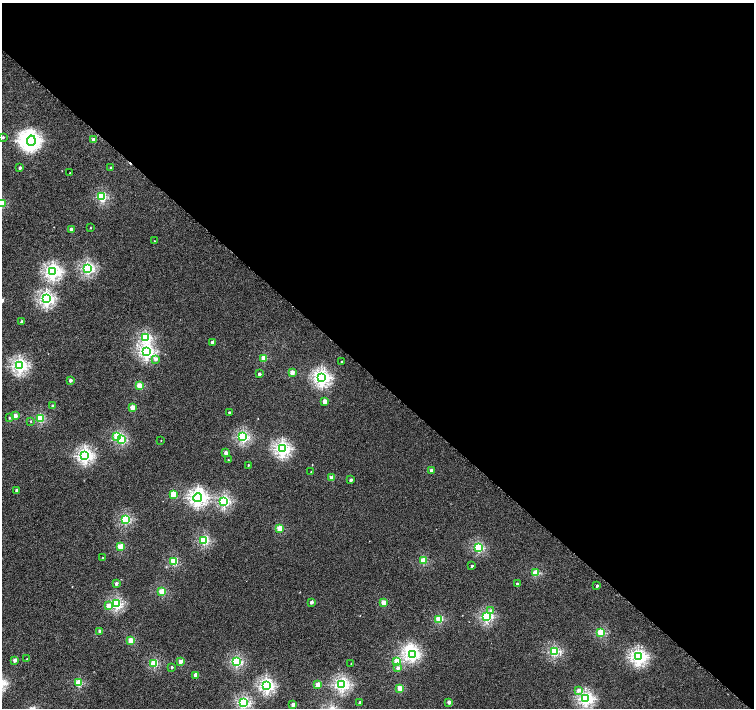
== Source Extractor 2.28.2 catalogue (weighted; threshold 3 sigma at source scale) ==
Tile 3 of 4 x 4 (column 3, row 1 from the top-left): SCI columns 3030-4532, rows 4480-5890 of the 6052 x 6055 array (HDU 1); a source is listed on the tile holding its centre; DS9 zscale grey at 2 x 2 block average (1 PNG px = mean of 2 x 2 image px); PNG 756 x 710 px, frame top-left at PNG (2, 3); each listed source drawn as its Kron ellipse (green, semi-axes under 4 px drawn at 4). Shown black and unused: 53% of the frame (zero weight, under 4 of 8 exposures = <1% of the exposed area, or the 3 px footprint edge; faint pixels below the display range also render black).
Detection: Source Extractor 2.28.2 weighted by HDU 2 'WHT'; one run over the whole footprint, this tile lists its part. Background 4.05e-04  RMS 0.0014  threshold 0.00554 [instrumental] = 3 sigma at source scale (4.09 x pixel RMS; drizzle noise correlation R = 1.36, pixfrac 0.8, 0.0396/0.0396 arcsec/px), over >= 5 px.
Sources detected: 102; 2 inside a brighter object's white glare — neither listed nor drawn; the other 100 listed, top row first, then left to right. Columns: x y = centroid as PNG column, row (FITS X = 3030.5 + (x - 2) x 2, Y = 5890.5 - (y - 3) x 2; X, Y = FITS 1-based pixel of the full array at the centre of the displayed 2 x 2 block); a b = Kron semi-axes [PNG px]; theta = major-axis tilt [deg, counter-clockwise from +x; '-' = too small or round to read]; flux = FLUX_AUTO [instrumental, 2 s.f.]
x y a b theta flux
3 137 3 2 - 0.33
94 140 3 2 - 2.6
31 141 5 4 - 45
110 167 2 2 - 0.28
20 168 2 2 - 0.59
70 173 2 2 - 0.09
102 197 3 3 - 16
2 204 3 3 - 8.4
90 228 2 2 - 0.14
71 229 2 2 - 1.5
154 241 2 2 - 0.11
87 268 3 3 - 29
53 272 4 4 - 44
46 299 4 3 - 38
22 322 2 2 - 0.84
145 338 4 3 - 19
213 342 2 2 - 1.4
146 352 4 3 - 36
264 358 3 2 - 5.1
156 359 3 3 - 0.87
342 362 2 2 - 0.53
19 366 4 3 - 40
292 372 3 2 - 3.5
259 374 2 2 - 0.87
321 378 4 4 - 50
70 380 2 2 - 1.1
139 386 3 2 - 6
325 401 3 2 - 2.9
53 406 2 2 - 0.64
132 407 3 2 - 4.2
229 412 2 2 - 0.46
15 416 3 2 - 3.1
9 418 3 2 - 0.24
40 418 3 3 - 13
31 421 2 2 - 0.16
117 436 3 3 - 12
243 437 3 3 - 25
121 440 3 3 - 11
161 440 2 2 - 0.092
282 449 4 3 - 44
226 453 2 2 - 1.9
85 455 4 4 - 41
228 460 2 2 - 0.13
248 465 2 2 - 0.22
432 470 2 2 - 2.1
311 472 2 2 - 0.13
332 478 2 2 - 2.9
351 480 2 2 - 0.99
17 490 2 2 - 1.1
173 494 3 2 - 6.4
198 497 4 4 - 52
224 501 3 3 - 27
125 519 3 3 - 17
280 528 3 2 - 7.2
204 540 3 3 - 17
120 547 3 2 - 6.8
478 547 3 3 - 18
103 558 2 2 - 0.17
423 561 3 2 - 8.4
174 562 3 3 - 11
472 566 2 2 - 0.53
536 573 3 2 - 8.4
116 583 2 2 - 0.87
517 584 2 2 - 0.79
597 586 2 2 - 0.68
162 592 3 2 - 9.2
311 602 2 2 - 1.2
383 602 2 2 - 4.7
116 604 3 3 - 25
108 606 3 3 - 1.5
491 610 3 3 - 0.41
486 616 3 3 - 25
439 619 3 2 - 10
100 631 2 2 - 2
601 633 3 3 - 12
131 640 2 2 - 4.8
554 652 3 3 - 20
412 655 4 3 - 28
638 657 4 4 - 48
27 659 2 2 - 0.17
15 660 2 2 - 1.5
180 661 2 2 - 3
236 661 3 3 - 21
397 661 3 2 - 7.6
154 663 3 3 - 11
351 663 2 2 - 0.11
172 667 2 2 - 0.41
398 668 2 2 - 1.1
195 675 2 2 - 2.8
78 683 3 2 - 9.7
342 684 3 3 - 35
318 685 3 2 - 5.7
266 686 3 3 - 38
400 688 2 2 - 4.9
579 690 3 3 - 1.2
585 699 3 3 - 37
360 702 2 2 - 0.75
449 702 2 2 - 1.4
243 703 3 3 - 26
293 704 2 2 - 2.2
Isophote crosses this tile's border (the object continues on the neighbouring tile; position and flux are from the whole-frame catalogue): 1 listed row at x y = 2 204